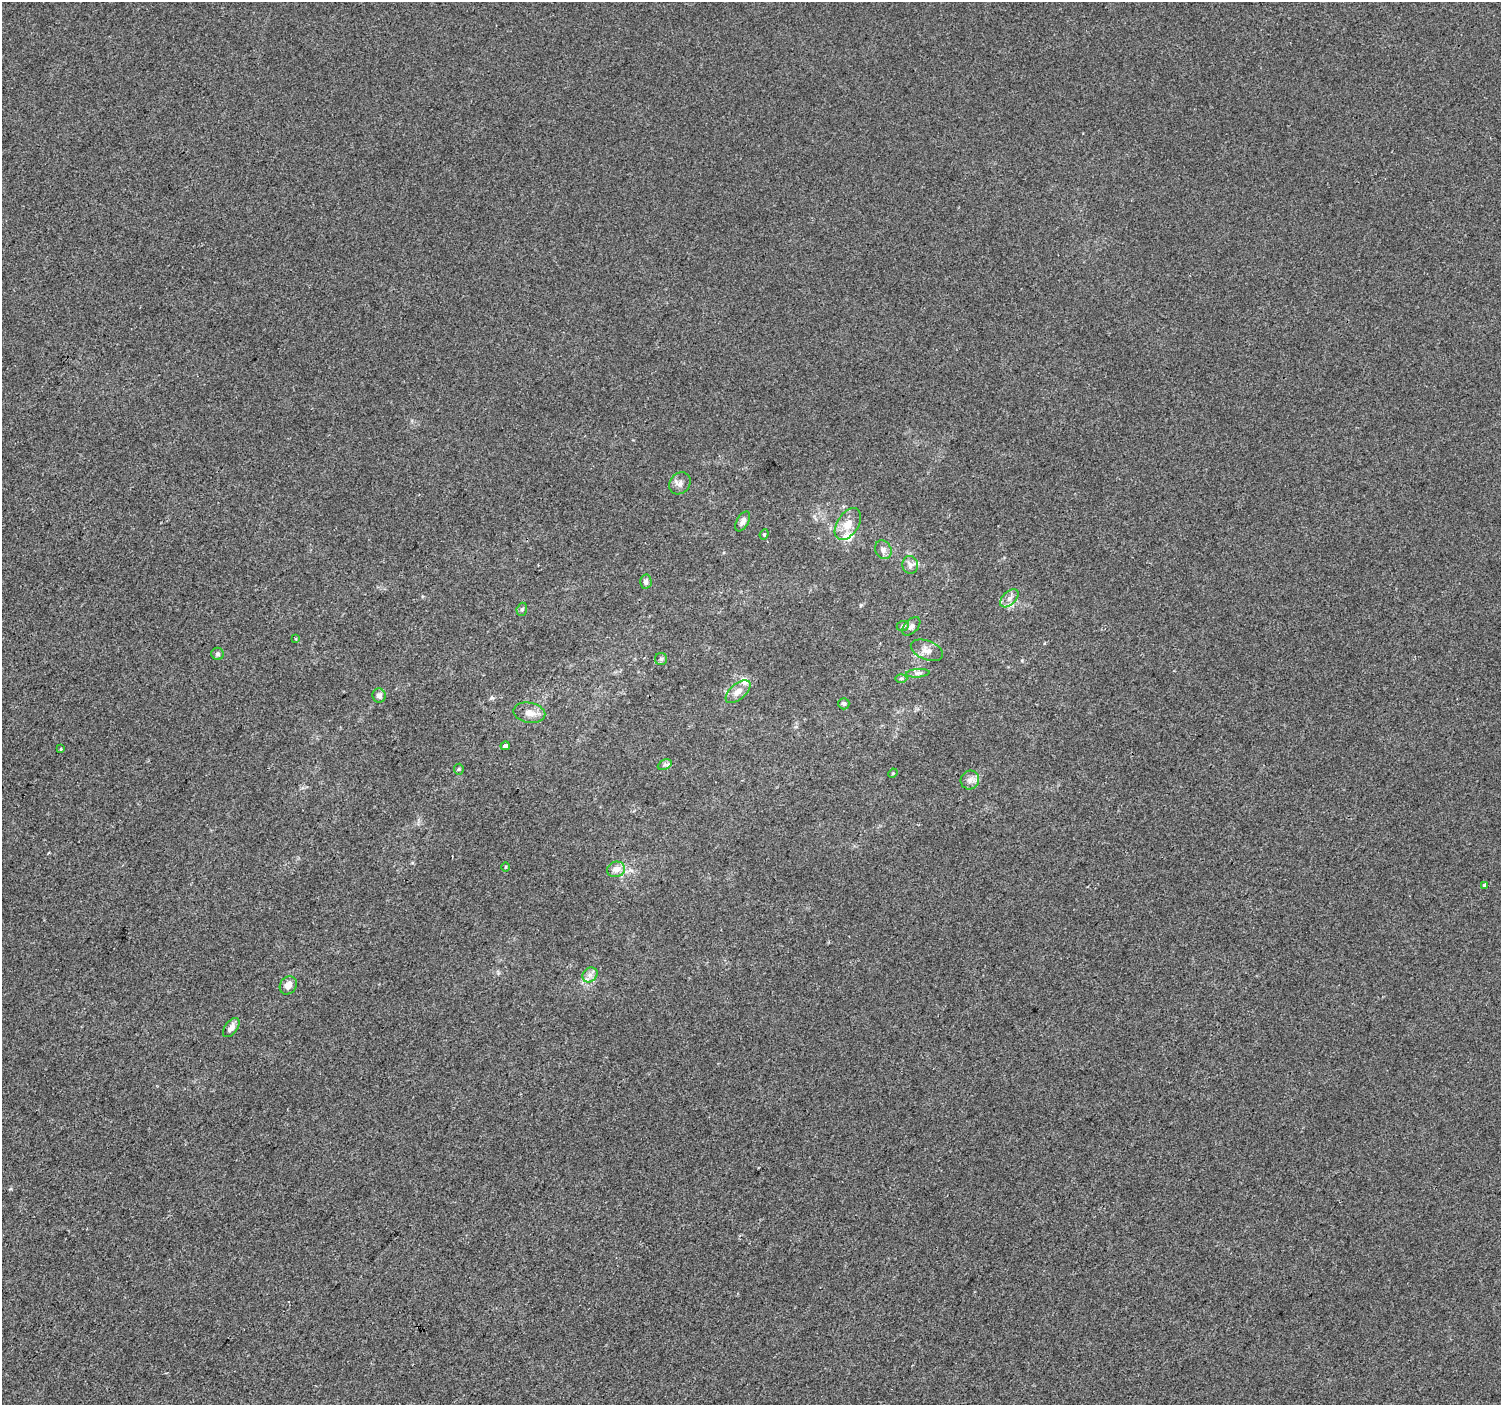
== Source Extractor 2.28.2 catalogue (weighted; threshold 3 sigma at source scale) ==
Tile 7 of 4 x 4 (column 3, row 2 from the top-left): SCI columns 3005-4503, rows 3047-4449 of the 6003 x 6025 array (HDU 1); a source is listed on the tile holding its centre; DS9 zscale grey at full resolution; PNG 1503 x 1407 px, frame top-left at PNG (2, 2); each listed source drawn as its Kron ellipse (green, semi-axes under 4 px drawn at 4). Shown black and unused: <1% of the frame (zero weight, under 2 of 3 exposures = <1% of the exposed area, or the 3 px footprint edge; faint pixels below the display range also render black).
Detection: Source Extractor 2.28.2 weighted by HDU 2 'WHT'; one run over the whole footprint, this tile lists its part. Background -2.46e-04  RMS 0.0042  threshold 0.0187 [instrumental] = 3 sigma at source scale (4.5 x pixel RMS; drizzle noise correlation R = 1.50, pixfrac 1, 0.0396/0.0396 arcsec/px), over >= 5 px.
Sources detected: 35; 2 inside a brighter listed object's ellipse — not listed separately; the other 33 listed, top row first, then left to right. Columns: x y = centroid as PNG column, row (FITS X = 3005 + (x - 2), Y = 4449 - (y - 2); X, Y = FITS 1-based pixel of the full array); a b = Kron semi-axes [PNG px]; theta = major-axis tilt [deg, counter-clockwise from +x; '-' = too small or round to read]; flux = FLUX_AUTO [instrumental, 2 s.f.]
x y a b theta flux
680 483 12 10 51 2.4
743 521 11 6 60 1.9
848 524 17 10 56 5.5
764 534 5 4 - 0.49
883 550 10 8 -62 1.8
910 565 9 8 - 1.9
646 582 7 6 - 1.5
1009 598 11 6 44 2.2
522 609 6 5 - 0.91
903 626 6 5 - 0.74
911 626 11 6 46 1.6
295 639 3 3 - 1.7
927 650 17 9 -22 3.3
218 654 6 6 - 0.83
661 659 6 6 - 0.86
918 673 11 3 4 0.96
901 678 6 4 1 0.68
738 692 15 8 41 3.3
379 695 7 6 - 1.7
844 704 6 5 - 0.91
529 713 16 10 -11 3.7
505 746 4 4 - 1.7
61 749 3 2 - 0.53
665 765 7 4 25 1
459 769 5 5 - 0.56
893 773 5 4 - 0.37
970 780 9 9 - 2.3
506 867 5 3 - 0.37
616 869 9 7 18 3.3
1485 885 3 3 - 0.7
590 975 8 6 45 1.9
288 985 9 8 - 3.1
231 1028 11 6 53 2.3
Unlisted compact peaks at least as high as the median listed source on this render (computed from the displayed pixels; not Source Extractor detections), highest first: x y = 492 698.